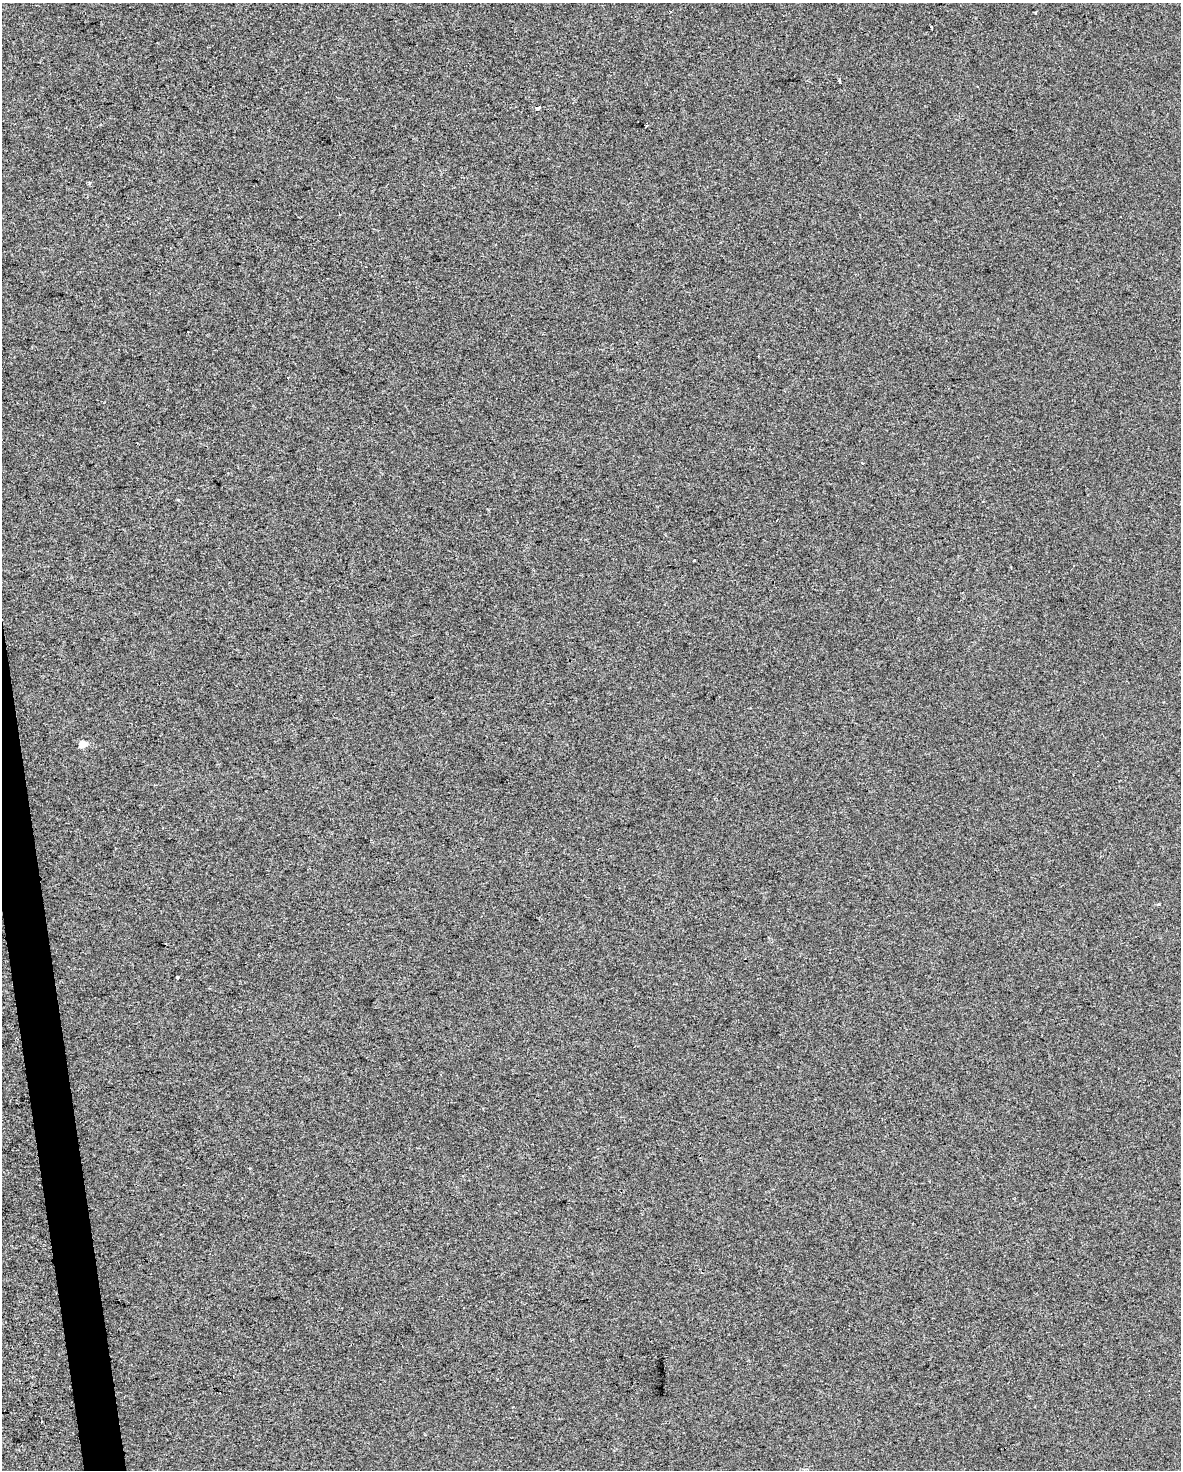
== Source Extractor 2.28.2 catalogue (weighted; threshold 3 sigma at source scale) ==
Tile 7 of 4 x 3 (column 3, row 2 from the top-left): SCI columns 2361-3539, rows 1529-2996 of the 4719 x 4481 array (HDU 1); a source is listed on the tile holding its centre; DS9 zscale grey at full resolution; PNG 1183 x 1472 px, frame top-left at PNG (2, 3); no overlay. Shown black and unused: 2% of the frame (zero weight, under 2 of 3 exposures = <1% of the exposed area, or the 3 px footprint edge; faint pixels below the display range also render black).
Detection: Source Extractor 2.28.2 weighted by HDU 2 'WHT'; one run over the whole footprint, this tile lists its part. Background -4.74e-04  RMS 0.0057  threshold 0.0255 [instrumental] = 3 sigma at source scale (4.5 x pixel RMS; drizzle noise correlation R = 1.50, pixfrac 1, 0.0396/0.0396 arcsec/px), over >= 5 px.
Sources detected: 9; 3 cosmic-ray / hot-pixel residue — not listed; the other 6 listed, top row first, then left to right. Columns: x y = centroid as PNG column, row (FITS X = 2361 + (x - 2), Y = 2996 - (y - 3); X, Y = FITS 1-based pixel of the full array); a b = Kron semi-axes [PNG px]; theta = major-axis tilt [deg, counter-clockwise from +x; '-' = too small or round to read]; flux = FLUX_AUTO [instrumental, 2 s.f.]
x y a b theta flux
931 27 3 2 - 0.94
839 81 4 3 - 12
538 108 5 3 - 8.1
90 183 5 3 - 0.65
82 744 5 4 - 11
178 978 3 3 - 1.2